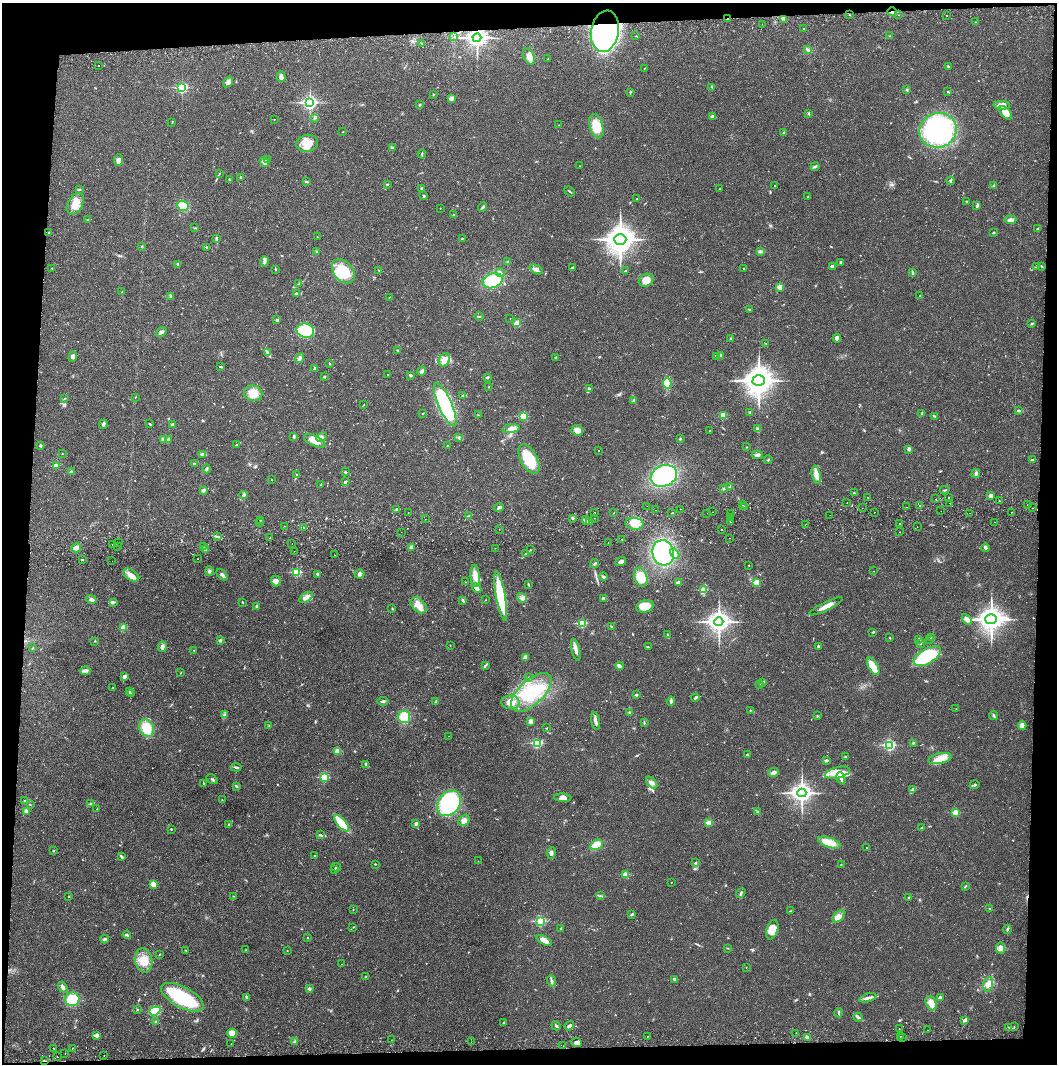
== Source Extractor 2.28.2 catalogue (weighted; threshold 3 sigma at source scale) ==
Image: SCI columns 4-4220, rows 56-4300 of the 4227 x 4359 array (HDU 1 of 3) = the unmasked area's bounding box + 8 px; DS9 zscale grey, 4 x 4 block average (1 PNG px = mean of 4 x 4 image px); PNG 1059 x 1066 px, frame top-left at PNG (2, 3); each listed source drawn as its Kron ellipse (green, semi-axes under 4 px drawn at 4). Shown black and unused: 8% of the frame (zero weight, under 2 of 3 exposures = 3% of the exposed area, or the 3 px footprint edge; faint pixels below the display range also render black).
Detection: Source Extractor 2.28.2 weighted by HDU 2 'WHT'. Background 0.0223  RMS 0.0035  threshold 0.0157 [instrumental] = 3 sigma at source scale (4.5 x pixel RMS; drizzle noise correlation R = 1.50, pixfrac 1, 0.05/0.05 arcsec/px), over >= 5 px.
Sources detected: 666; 4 too faint to see at this stretch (4 x 4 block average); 3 inside a brighter object's white glare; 4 cosmic-ray / hot-pixel residue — neither listed nor drawn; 6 coinciding with a brighter row at this scale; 17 inside a brighter listed object's ellipse — not listed separately; of the other 632, all 500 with FLUX_AUTO >= 0.672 (the completeness limit of this list) listed and drawn (132 fainter detections not listed), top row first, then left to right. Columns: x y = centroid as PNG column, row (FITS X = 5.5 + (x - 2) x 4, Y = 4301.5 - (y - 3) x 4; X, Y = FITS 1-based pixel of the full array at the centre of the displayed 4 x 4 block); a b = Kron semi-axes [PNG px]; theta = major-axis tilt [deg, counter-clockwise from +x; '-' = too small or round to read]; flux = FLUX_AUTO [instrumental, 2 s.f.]
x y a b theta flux
892 12 5 2 - 5.5
849 15 2 2 - 4.3
899 15 2 2 - 2.1
947 15 2 2 - 4.4
727 19 2 2 - 1.1
783 19 2 2 - 1.8
976 22 2 2 - 0.9
762 24 2 2 - 1.3
804 29 2 2 - 0.84
605 31 21 14 80 1000
454 36 2 2 - 0.75
636 36 2 2 - 2.6
890 36 2 2 - 1.3
477 38 4 3 - 960
422 43 3 2 - 1.6
808 50 3 2 - 2.7
529 57 9 5 -67 13
548 59 2 2 - 0.89
98 66 2 2 - 4.5
948 66 3 2 - 2.2
644 68 2 2 - 0.76
281 77 5 4 - 7.1
228 82 6 3 53 8
712 87 2 2 - 0.72
182 88 3 2 - 260
907 90 3 2 - 1.7
948 91 2 2 - 1.3
630 92 3 2 - 1.5
433 94 2 2 - 1.4
451 99 3 3 - 6.6
310 103 3 3 - 550
419 105 3 2 - 2.3
1002 105 8 4 -3 15
809 113 3 2 - 1.5
1005 113 8 4 -47 21
713 117 3 2 - 9.1
315 118 3 2 - 1.2
274 119 2 2 - 1.2
172 122 2 2 - 0.84
559 125 2 2 - 0.78
596 126 12 6 -76 40
938 130 19 17 16 340
343 132 2 2 - 0.8
783 132 2 2 - 1.9
307 143 11 8 11 27
392 148 4 2 - 2.8
422 154 5 2 - 1.9
267 159 2 2 - 3.9
119 160 6 4 83 8.2
264 162 5 4 - 11
579 166 2 2 - 1.1
815 167 4 2 - 2.8
219 173 2 2 - 0.88
241 177 2 2 - 4.7
230 180 2 2 - 3.1
306 181 3 2 - 2.8
950 181 4 2 - 3.1
388 184 2 2 - 0.83
775 185 2 2 - 1
994 186 3 3 - 5.3
422 188 2 2 - 1.5
79 189 3 2 - 2.5
719 189 2 2 - 0.97
570 192 6 2 -41 2
424 196 3 2 - 2
808 197 2 2 - 1.7
637 199 2 2 - 1.5
967 201 2 2 - 1.5
75 204 11 7 61 23
977 205 4 2 - 3.1
183 206 6 5 - 31
483 207 5 2 - 2.5
440 208 2 2 - 0.69
454 215 3 2 - 2.1
87 220 2 2 - 0.89
1010 220 6 3 6 7.8
195 228 4 2 - 1
1037 229 2 2 - 1.2
49 233 3 2 - 1.6
993 233 2 2 - 4.4
317 237 2 2 - 0.73
216 239 4 2 - 2.5
462 239 3 2 - 1.2
620 239 6 5 - 2400
142 246 2 2 - 1.1
206 247 2 2 - 5.2
317 251 2 2 - 1.8
761 251 3 2 - 2.4
264 261 5 2 - 4.1
508 262 2 2 - 2.1
841 262 4 3 - 2.9
177 264 2 2 - 1.9
832 266 3 3 - 4
1036 266 3 3 - 2.6
1042 266 2 2 - 1.3
573 267 3 2 - 2.1
52 268 2 2 - 0.81
744 268 2 2 - 0.86
276 269 3 2 - 1.5
536 269 7 3 -25 8.3
379 270 2 2 - 1.1
343 271 13 9 -50 50
625 271 3 2 - 1.7
500 272 4 2 - 3.9
912 273 4 2 - 2.9
646 280 7 6 - 19
493 281 10 7 19 76
299 284 3 2 - 1.6
780 287 3 3 - 14
122 292 2 2 - 1.1
296 293 3 2 - 2.1
171 296 3 2 - 1.4
920 296 2 2 - 1
389 298 2 2 - 0.74
749 309 2 2 - 1.4
479 316 4 2 - 2.2
510 318 2 2 - 0.96
277 320 2 2 - 7.9
517 323 3 3 - 14
1032 323 3 2 - 1.4
305 331 9 7 -13 140
161 332 5 3 - 6.2
837 338 4 3 - 6.4
731 339 2 2 - 2
765 343 2 2 - 0.86
397 350 2 2 - 1.3
268 353 3 2 - 2.6
721 355 4 3 - 3.8
73 356 5 3 - 6.7
556 357 2 2 - 1.1
717 357 3 2 - 1.8
299 358 5 3 - 5.8
444 360 7 5 64 11
329 363 2 2 - 1.5
221 367 4 2 - 1.9
315 369 4 2 - 3.3
422 371 4 3 - 4.5
387 375 2 2 - 6.4
410 375 3 3 - 3.1
324 377 3 2 - 1.8
487 377 3 2 - 3.7
759 381 6 5 - 2600
667 383 5 4 - 43
488 387 2 2 - 0.87
589 389 3 2 - 2.9
253 393 9 7 -11 32
463 396 3 2 - 1.9
135 397 3 2 - 0.88
64 399 2 2 - 1.2
634 401 3 2 - 2.2
363 405 2 2 - 0.81
445 405 23 6 -66 260
1019 411 2 2 - 4.2
750 412 2 2 - 2.6
423 413 2 2 - 1.2
922 414 4 2 - 2.6
478 415 2 2 - 0.69
723 415 3 3 - 27
523 416 2 2 - 82
934 416 4 2 - 1.8
103 424 5 3 - 3.7
150 424 3 2 - 2.5
172 425 3 2 - 2.6
511 429 9 4 7 9.5
758 429 3 3 - 3.2
577 430 6 5 - 15
710 430 2 2 - 0.74
294 436 4 2 - 4.2
321 437 5 3 - 5.4
459 437 3 2 - 2
163 439 3 2 - 3.3
168 439 4 3 - 3.4
680 439 2 2 - 4.5
315 441 11 5 -26 25
236 445 2 2 - 1.9
447 445 2 2 - 0.9
40 446 2 2 - 6.6
746 447 2 2 - 0.86
909 449 2 2 - 1.5
598 450 2 2 - 1.6
62 453 2 2 - 0.85
203 454 4 3 - 4.1
757 455 6 3 -9 5.6
529 459 16 8 -62 76
768 460 4 2 - 2.3
1032 460 4 2 - 1.7
194 464 3 2 - 3.2
56 466 2 2 - 40
206 469 4 2 - 4
71 471 3 2 - 1.6
345 472 3 2 - 1.9
976 473 5 2 - 5.9
297 474 2 2 - 1
816 475 9 3 -78 20
664 476 13 10 23 170
271 479 2 2 - 0.89
345 482 3 2 - 3.9
321 485 2 2 - 2
730 487 2 2 - 2.2
724 488 2 2 - 3.1
944 490 5 2 - 2.1
203 491 3 3 - 2.9
854 493 2 2 - 1.2
243 495 4 3 - 3.1
991 496 3 3 - 6.5
949 497 2 2 - 2.9
868 498 2 2 - 3
935 499 2 2 - 2.3
999 501 2 2 - 1.9
847 503 2 2 - 1
950 503 2 2 - 1.9
742 505 2 2 - 1.7
919 505 2 2 - 0.87
1027 505 2 2 - 0.77
647 506 2 2 - 1.7
745 506 2 2 - 1.3
499 507 5 2 - 4.7
906 507 2 2 - 3.4
862 508 2 2 - 0.74
1033 508 2 2 - 0.93
680 509 2 2 - 1
397 510 2 2 - 5.2
656 510 2 2 - 1.3
941 511 2 2 - 1
408 512 2 2 - 1.3
595 512 2 2 - 1.4
712 512 2 2 - 1.4
875 512 2 2 - 0.84
1011 512 2 2 - 0.68
614 513 2 2 - 2.3
672 513 2 2 - 3.2
707 513 2 2 - 1.6
731 513 2 2 - 1.1
970 513 2 2 - 1.2
830 515 2 2 - 1.8
468 516 3 2 - 1.2
731 517 2 2 - 0.86
573 518 3 2 - 1.8
594 518 2 2 - 0.8
425 519 2 2 - 1.2
260 520 2 2 - 1.6
586 520 4 2 - 2.8
590 522 2 2 - 2.1
731 522 2 2 - 2.4
995 522 2 2 - 0.83
259 523 2 2 - 1.6
899 523 2 2 - 4.4
634 524 9 6 -7 20
805 525 2 2 - 1.1
284 526 2 2 - 1
917 527 2 2 - 0.8
304 528 2 2 - 0.71
499 529 2 2 - 1.2
721 529 2 2 - 1.1
401 532 2 2 - 0.68
900 532 2 2 - 3.2
217 536 4 2 - 2.9
270 538 2 2 - 2.7
730 538 2 2 - 2.3
622 539 2 2 - 0.9
118 542 2 2 - 2.1
292 543 2 2 - 1.5
608 543 2 2 - 1.6
113 544 2 2 - 4.2
118 546 2 2 - 1.6
204 547 2 2 - 0.99
411 547 4 3 - 5.1
76 548 5 3 - 19
495 548 2 2 - 0.68
985 548 4 4 - 3.6
205 550 3 2 - 2.1
530 550 2 2 - 1.1
294 551 2 2 - 0.87
663 553 13 11 -76 220
675 553 6 2 -59 5.4
526 554 3 2 - 2
335 555 2 2 - 0.84
82 559 2 2 - 1.6
198 559 2 2 - 0.74
112 561 2 2 - 1.2
621 562 5 3 - 7.6
594 564 5 2 - 2.2
749 565 2 2 - 1
209 571 4 2 - 2.9
874 571 2 2 - 0.71
297 572 2 2 - 140
359 574 5 4 - 5.9
131 575 9 5 -31 15
222 575 7 2 -44 6
318 575 3 3 - 3.3
475 576 11 4 -84 19
603 577 4 2 - 3.9
641 577 10 6 -70 43
276 581 5 4 - 9.1
465 582 2 2 - 0.72
678 582 3 2 - 3.8
757 583 2 2 - 34
528 584 3 2 - 2
477 588 5 3 - 9.4
703 590 2 2 - 67
501 596 25 4 -80 140
306 597 8 3 35 8.9
522 598 5 4 - 7.3
604 598 3 2 - 4.9
91 599 5 4 - 5.1
463 600 4 2 - 2.8
485 600 2 2 - 1.8
114 602 3 2 - 2
243 602 3 2 - 1.3
419 605 9 6 -48 22
257 606 3 2 - 3
645 606 9 6 16 37
826 606 18 3 27 18
392 608 2 2 - 1.3
967 619 6 3 -49 10
991 619 6 5 - 1700
719 622 4 4 - 1200
582 623 2 2 - 110
611 626 2 2 - 2.1
123 628 4 3 - 20
873 632 2 2 - 1.9
667 635 3 2 - 1.6
890 638 2 2 - 1.2
932 638 3 3 - 3.8
919 639 3 2 - 1
929 639 2 2 - 0.81
220 640 3 3 - 2.9
95 641 2 2 - 1.2
921 644 3 2 - 1.3
450 645 2 2 - 0.68
818 646 4 3 - 3
162 647 5 4 - 5.9
648 647 2 2 - 0.73
33 648 3 2 - 1
194 650 2 2 - 0.77
576 650 11 3 -77 10
927 656 15 7 30 190
525 657 4 3 - 7.8
485 666 2 2 - 1.2
620 666 4 3 - 5
873 666 9 4 -60 56
85 671 5 4 - 5.6
181 673 3 2 - 0.99
125 676 4 3 - 8.5
528 678 3 2 - 1.4
763 682 3 2 - 2.3
759 684 3 2 - 1.2
113 688 2 2 - 0.73
129 692 4 2 - 2.6
531 692 25 12 43 85
131 694 2 2 - 1.3
636 695 2 2 - 3.1
695 698 4 2 - 2.5
383 701 5 2 - 3.9
671 701 4 3 - 4.8
436 702 3 2 - 3.9
511 702 9 6 -5 22
956 709 2 2 - 0.69
750 710 2 2 - 1
630 713 4 2 - 2.3
225 715 3 2 - 2.5
993 715 4 2 - 4
817 716 2 2 - 0.83
404 717 6 6 - 35
531 721 4 3 - 10
595 721 9 2 -79 9.7
644 723 3 2 - 2
269 726 2 2 - 1.1
1022 726 4 3 - 12
146 728 9 7 -63 39
547 728 2 2 - 1
448 736 2 2 - 1.4
537 743 2 2 - 180
913 743 4 2 - 2.3
889 745 3 2 - 270
337 751 2 2 - 40
748 754 3 2 - 2
846 757 3 2 - 1.4
940 759 12 5 11 27
827 760 2 2 - 8.4
366 764 3 3 - 3.4
236 767 5 2 - 2.9
774 773 5 3 - 7.4
837 773 13 5 15 35
324 777 2 2 - 110
841 778 6 3 -71 6
212 779 6 2 -35 2.8
652 783 7 3 -47 7
203 784 2 2 - 0.92
975 785 5 2 - 2.7
236 786 4 2 - 1.9
912 790 4 2 - 3.1
802 793 4 3 - 1000
563 798 8 4 -4 9
222 800 2 2 - 0.86
25 801 3 2 - 2.2
449 803 14 10 53 200
90 804 2 2 - 1.1
30 805 2 2 - 0.93
96 809 2 2 - 0.98
27 811 4 2 - 12
758 812 3 2 - 1.4
956 812 2 2 - 66
464 821 6 4 44 8.9
342 823 10 4 -48 64
709 823 2 2 - 56
416 824 4 2 - 5.7
228 825 2 2 - 1.2
922 828 2 2 - 2
171 829 2 2 - 1.5
320 835 2 2 - 2.5
829 842 12 5 -19 34
596 845 7 5 30 26
866 848 2 2 - 0.95
53 850 2 2 - 1.4
551 853 6 3 80 4.6
121 856 4 2 - 2.5
315 856 2 2 - 0.98
478 861 2 2 - 0.71
695 862 2 2 - 1.3
375 864 3 2 - 1.2
841 864 2 2 - 1.6
336 867 5 2 - 1.7
335 869 2 2 - 1.1
625 875 2 2 - 45
671 882 2 2 - 1.2
153 884 3 3 - 16
965 886 2 2 - 1
741 893 5 2 - 2.8
69 896 2 2 - 0.91
233 896 2 2 - 0.93
600 896 3 2 - 1.7
909 897 3 2 - 1.6
990 908 3 2 - 1.9
353 910 2 2 - 0.85
791 911 2 2 - 0.95
632 914 3 2 - 2.9
839 916 7 5 44 9.9
540 921 3 2 - 200
353 927 2 2 - 0.8
561 928 2 2 - 0.95
1007 929 4 2 - 2.8
772 930 10 5 71 26
127 935 4 2 - 3.1
307 938 2 2 - 0.94
105 939 4 3 - 4.8
544 940 8 4 -26 14
728 948 3 2 - 0.97
1000 948 6 4 -81 10
186 950 3 2 - 1
245 950 2 2 - 0.67
287 951 2 2 - 1.3
159 954 3 2 - 1.2
144 960 12 8 -77 28
342 964 2 2 - 1.6
746 967 2 2 - 0.8
365 977 2 2 - 1.6
675 979 4 3 - 3.2
551 981 6 2 -68 4.2
988 984 7 5 75 14
63 987 6 3 -53 6.2
309 988 2 2 - 4.6
182 997 24 10 -28 130
247 998 4 3 - 3.3
868 998 9 3 16 7
940 998 3 2 - 6.1
72 999 7 6 - 47
931 1003 7 5 -68 16
137 1009 2 2 - 1.6
155 1011 5 4 - 82
839 1013 4 2 - 3.2
858 1017 4 3 - 3.9
965 1020 4 3 - 7
156 1022 2 2 - 1.5
503 1023 2 2 - 1.3
556 1026 5 2 - 3.3
569 1026 5 3 - 5.4
1009 1027 3 2 - 1.3
1014 1027 2 2 - 0.86
899 1029 2 2 - 0.84
928 1030 2 2 - 0.76
232 1033 5 4 - 19
796 1033 2 2 - 5.8
97 1035 2 2 - 21
647 1036 2 2 - 0.9
807 1037 3 2 - 5.8
900 1037 2 2 - 0.87
902 1038 2 2 - 1.7
391 1040 2 2 - 0.89
295 1042 4 3 - 4.4
471 1042 2 2 - 1.3
576 1042 5 4 - 6.2
231 1043 2 2 - 2.6
563 1046 2 2 - 1.2
54 1048 2 2 - 0.82
72 1049 2 2 - 1.2
65 1053 2 2 - 0.93
104 1055 2 2 - 1.8
57 1057 2 2 - 2.2
44 1061 4 2 - 1.8
Overlapping masked pixels (flux is a lower limit): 5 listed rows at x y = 892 12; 727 19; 605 31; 477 38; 44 1061
Diffuse or blended objects may show on this block-average render without a row.